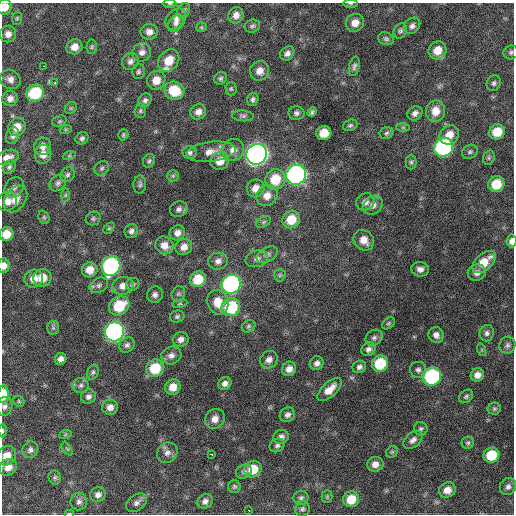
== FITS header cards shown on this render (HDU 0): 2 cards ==
NAXIS1  =                  512 / Axis length
NAXIS2  =                  512 / Axis length

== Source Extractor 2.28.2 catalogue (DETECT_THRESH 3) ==
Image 512 x 512 px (HDU 0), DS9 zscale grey, 1 PNG px = 1 image px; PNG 516 x 516 px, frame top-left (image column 1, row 512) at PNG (2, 3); each listed source drawn as its Kron ellipse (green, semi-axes under 4 px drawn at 4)
Background 662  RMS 20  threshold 59.6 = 3 sigma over >= 5 px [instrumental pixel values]
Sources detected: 196; all 196 listed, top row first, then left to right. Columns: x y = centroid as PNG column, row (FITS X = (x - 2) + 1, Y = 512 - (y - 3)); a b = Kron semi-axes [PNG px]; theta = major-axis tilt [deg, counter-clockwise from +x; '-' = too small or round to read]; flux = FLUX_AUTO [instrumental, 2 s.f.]
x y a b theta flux
350 3 7 3 -1 1700
170 4 7 3 0 1600
5 7 8 7 - 15000
184 10 8 6 54 2900
236 15 8 7 - 8100
17 18 6 5 - 2000
176 19 12 8 45 7000
176 23 9 7 58 5600
355 23 9 8 - 12000
252 26 8 6 19 3300
412 26 9 7 44 5300
201 27 5 5 - 1800
400 31 8 6 62 3400
149 32 9 8 - 7500
8 34 8 8 - 8300
386 39 8 6 -20 3200
74 47 8 7 - 12000
92 47 7 5 87 2300
437 50 9 8 - 18000
142 52 9 9 - 7200
511 52 7 7 - 3200
287 53 8 6 43 5900
169 60 12 9 53 24000
130 61 9 8 - 5400
44 66 3 2 - 2500
354 66 10 5 79 4000
260 71 10 9 - 11000
138 72 7 6 - 3000
220 78 6 6 - 2700
10 79 10 9 - 8200
156 80 9 9 - 16000
55 83 3 3 - 3300
494 83 8 7 - 3900
231 89 6 5 - 2200
174 91 10 9 - 40000
35 93 9 8 - 64000
10 98 8 7 - 7100
253 99 7 5 74 3500
145 100 7 6 - 3900
71 108 6 5 - 2200
140 111 7 6 - 2600
436 111 11 9 77 17000
198 112 8 7 - 8300
312 112 5 3 - 2600
296 113 8 7 - 4200
415 113 8 6 36 5900
243 116 11 5 -4 3800
59 121 7 5 21 2300
350 125 7 5 19 2800
17 127 9 8 - 14000
403 127 7 4 0 2300
66 129 6 4 18 1700
497 132 8 7 - 25000
324 133 7 7 - 22000
386 133 7 6 - 3000
123 135 6 5 - 2200
449 135 10 9 - 16000
13 136 8 6 72 4400
82 138 7 5 35 3300
43 146 9 8 - 8000
443 147 10 9 - 240000
233 150 11 10 - 12000
211 152 25 10 7 17000
470 152 8 6 28 3000
190 153 7 6 - 3500
43 154 9 8 - 10000
257 154 10 10 - 910000
69 156 7 4 18 2100
7 157 11 7 18 10000
489 158 7 5 70 2600
149 161 7 5 57 2800
220 161 9 8 - 17000
411 162 7 5 90 2800
9 167 7 6 - 3100
102 168 8 6 44 3300
68 175 8 6 47 3500
296 175 10 9 - 510000
173 176 6 5 - 2500
275 179 10 9 - 36000
58 183 9 7 47 4300
140 184 9 6 87 3600
496 184 8 7 - 33000
14 187 11 8 52 6200
256 188 9 8 - 12000
65 195 7 4 89 2200
267 196 11 10 - 14000
16 199 15 10 55 15000
7 201 10 9 - 11000
365 202 9 8 - 7400
373 205 10 8 42 8100
179 209 9 7 23 5200
44 217 7 5 -68 2400
93 219 8 6 29 2900
291 220 9 8 - 29000
264 222 8 5 28 2800
109 228 6 4 45 1800
131 231 7 6 - 4800
177 233 8 7 - 7900
6 234 7 7 - 18000
364 240 11 9 -48 13000
512 241 6 5 - 6700
164 245 9 8 - 11000
184 247 8 7 - 9900
267 255 11 7 28 5300
257 259 11 8 19 7000
218 261 10 8 9 7300
484 262 14 8 42 26000
4 266 7 6 - 9200
111 266 10 9 - 250000
420 269 9 7 -9 6800
90 270 8 7 - 15000
477 273 9 8 - 7000
280 275 6 5 - 2600
42 278 9 8 - 19000
34 279 9 9 - 14000
198 279 8 7 - 32000
133 284 7 6 - 2800
231 284 10 9 - 330000
99 285 10 7 29 4900
123 286 10 9 - 10000
178 294 8 6 66 3000
155 295 8 8 - 5200
218 302 12 10 -71 22000
180 304 7 4 9 1800
119 306 11 9 36 44000
231 307 9 9 - 76000
177 316 7 6 - 2800
388 323 7 5 40 2300
249 326 7 5 33 2800
53 328 7 6 - 3200
114 332 10 9 - 440000
487 333 8 7 - 4300
436 335 8 7 - 6800
374 338 9 7 34 4400
181 339 8 7 - 6800
127 345 8 7 - 4200
507 345 8 8 - 4800
368 349 7 6 - 5300
482 350 6 4 -72 1700
171 355 10 8 20 7100
61 359 6 5 - 6000
269 360 9 8 - 8200
317 363 7 6 - 5900
380 363 8 8 - 52000
359 367 7 6 - 4200
155 368 9 8 - 43000
289 369 7 7 - 7800
418 370 8 8 - 4600
93 372 8 5 69 3200
477 375 7 6 - 8400
432 377 9 9 - 160000
225 383 7 6 - 6000
81 385 7 7 - 4400
173 387 8 7 - 14000
330 389 15 7 43 15000
3 394 9 5 88 27000
466 396 7 6 - 2900
88 397 7 6 - 5000
19 401 6 5 - 1800
4 406 9 8 - 5500
110 407 8 7 - 8300
494 409 6 6 - 2500
287 415 8 7 - 5200
215 419 10 9 - 11000
421 429 7 6 - 3000
2 431 7 3 -90 1800
65 435 6 4 19 1600
281 437 7 7 - 5300
413 440 11 7 40 6200
468 443 6 6 - 2500
277 445 8 6 32 3800
67 449 7 4 -52 1900
30 450 8 7 - 4900
392 452 6 5 - 2300
167 453 11 9 42 7300
211 454 4 2 - 4700
491 455 8 7 - 39000
7 456 10 9 - 15000
375 464 8 7 - 9300
8 467 9 8 - 12000
253 469 9 8 - 27000
244 472 8 6 32 4100
55 477 7 6 - 2800
234 486 6 6 - 2500
508 487 9 8 - 5100
447 490 8 7 - 12000
98 495 8 7 - 6000
327 497 6 5 - 2000
301 498 7 7 - 3600
351 499 8 7 - 25000
205 501 8 6 31 5800
79 502 9 8 - 5100
137 503 11 7 37 6200
302 509 8 7 - 3700
249 510 3 3 - 5000
69 514 5 3 - 1300
At the frame edge (FLAGS 8, measured only in part): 11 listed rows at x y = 350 3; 170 4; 5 7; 511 52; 6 234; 512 241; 4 266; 3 394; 4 406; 2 431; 69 514